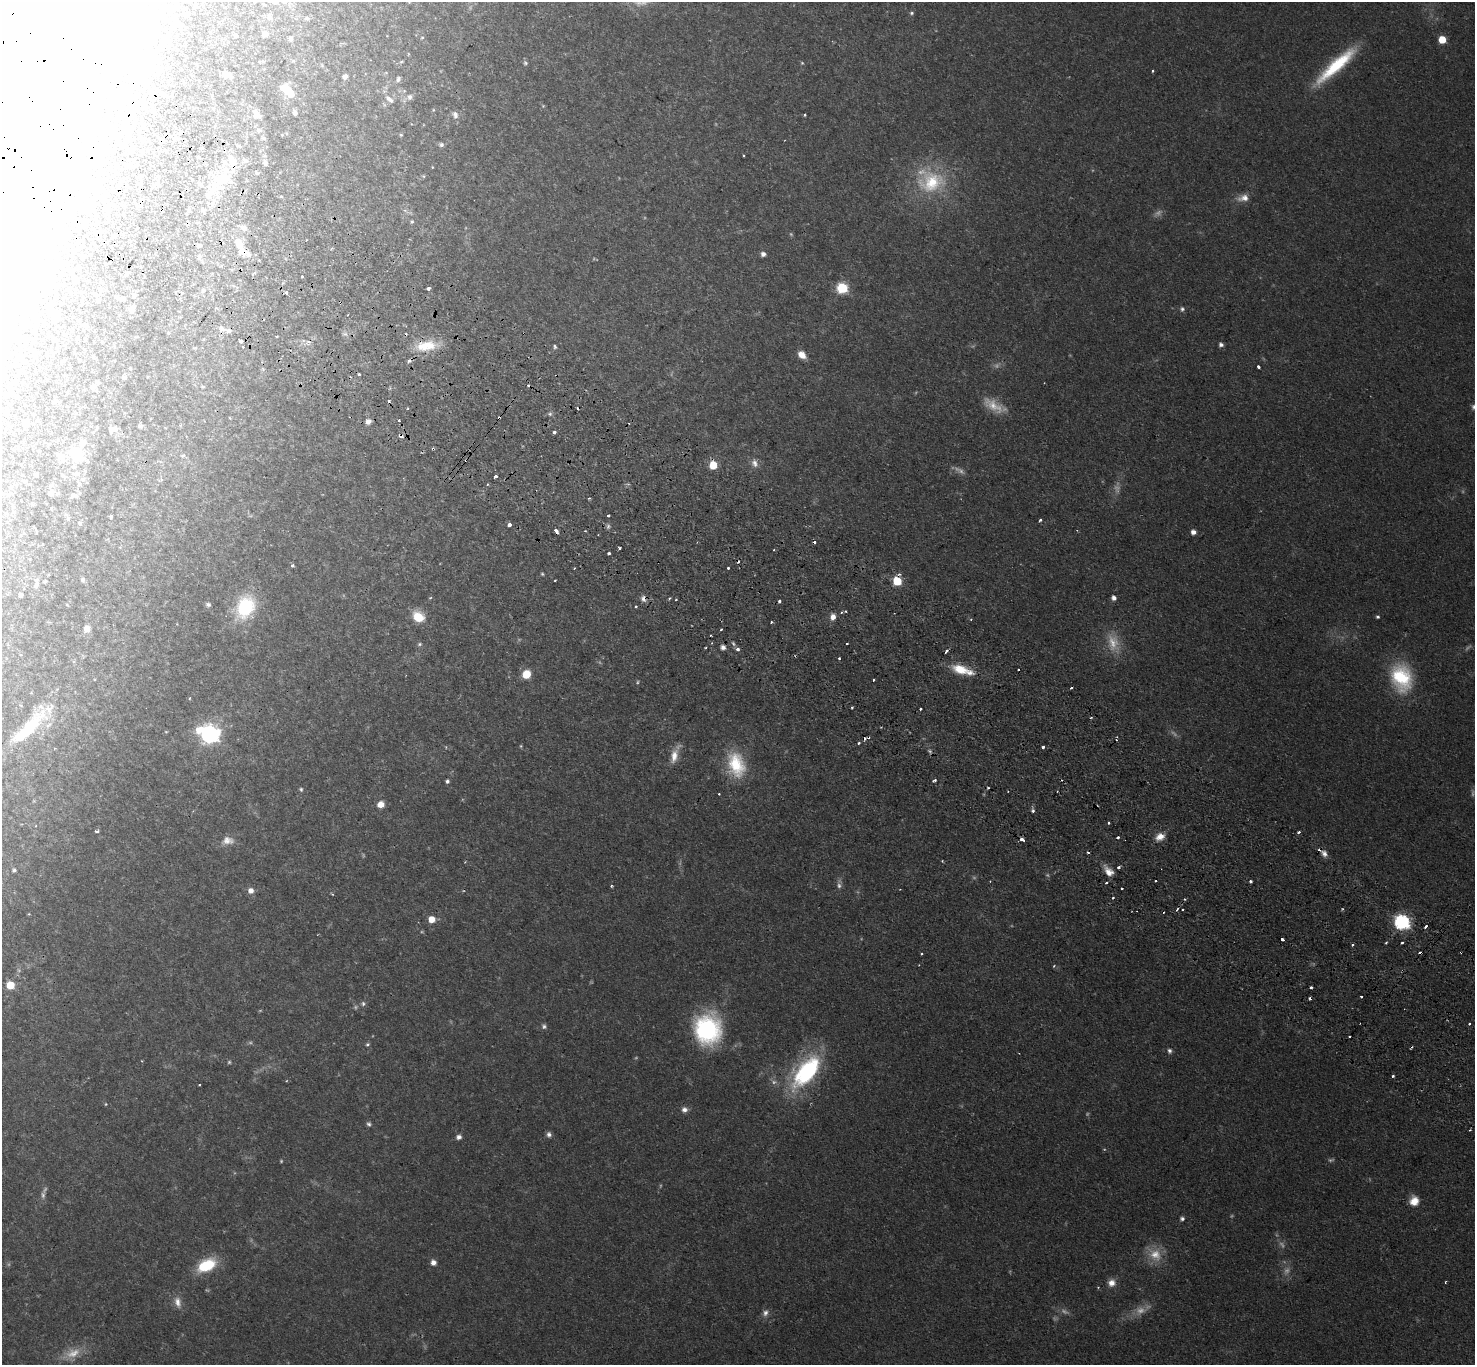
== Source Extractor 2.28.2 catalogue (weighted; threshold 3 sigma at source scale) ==
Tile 11 of 4 x 4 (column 3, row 3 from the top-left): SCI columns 2984-4456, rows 1707-3069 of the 5967 x 5999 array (HDU 1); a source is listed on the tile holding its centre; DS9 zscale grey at full resolution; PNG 1477 x 1367 px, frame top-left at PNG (2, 2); no overlay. Shown black and unused: <1% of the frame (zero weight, under 2 of 3 exposures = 3% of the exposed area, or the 3 px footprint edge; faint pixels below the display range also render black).
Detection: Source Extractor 2.28.2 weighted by HDU 2 'WHT'; one run over the whole footprint, this tile lists its part. Background 0.0825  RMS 0.0069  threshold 0.0309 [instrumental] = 3 sigma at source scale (4.5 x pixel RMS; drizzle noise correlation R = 1.50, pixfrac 1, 0.05/0.05 arcsec/px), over >= 5 px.
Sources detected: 343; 39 too faint to see at this stretch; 31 inside a brighter object's white glare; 35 cosmic-ray / hot-pixel residue — not listed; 9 inside a brighter listed object's ellipse — not listed separately; the other 229 listed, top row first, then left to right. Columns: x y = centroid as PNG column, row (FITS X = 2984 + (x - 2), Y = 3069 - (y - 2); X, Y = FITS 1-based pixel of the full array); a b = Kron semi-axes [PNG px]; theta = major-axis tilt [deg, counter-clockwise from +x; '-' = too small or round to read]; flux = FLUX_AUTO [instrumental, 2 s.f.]
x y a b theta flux
263 4 5 3 - 0.55
912 13 5 4 - 1.1
270 17 7 6 - 2
306 18 6 4 -14 1.2
102 24 5 3 - 0.79
177 24 7 5 -74 1.4
265 34 6 5 - 3.4
236 35 4 4 - 1.3
291 38 5 4 - 1.7
422 38 4 3 - 0.62
1442 40 5 5 - 20
263 61 5 4 - 0.8
401 62 5 3 - 0.7
525 63 7 6 - 1.4
1336 66 56 12 42 47
1152 71 3 3 - 1.1
227 75 8 5 -19 4.2
345 77 5 5 - 2.9
398 79 6 5 - 2.1
289 92 22 12 -49 13
410 97 7 7 - 2.4
388 98 7 6 - 2.4
543 106 5 4 - 0.78
433 110 4 4 - 0.72
295 113 7 6 - 2.1
257 115 14 9 -60 5.7
455 115 11 7 -71 3.7
805 115 3 3 - 1.4
259 130 6 6 - 2
282 135 4 4 - 0.68
401 135 4 3 - 0.85
263 138 6 4 -16 1.3
162 140 5 4 - 2.1
441 145 6 6 - 1.8
743 155 3 2 - 0.77
198 157 3 3 - 0.8
265 162 8 6 -61 2.3
432 167 3 2 - 0.43
9 168 30 11 53 15
257 173 4 4 - 0.95
423 176 5 4 - 0.86
222 180 33 13 44 35
931 182 41 31 11 49
281 196 5 3 - 0.7
1243 198 17 9 9 6.5
203 210 6 3 -77 1.1
412 221 5 5 - 1.1
244 228 7 6 - 2.7
199 245 6 4 47 1.1
239 245 12 7 -65 8.2
763 254 6 5 - 2.8
199 256 7 5 73 1.4
126 274 5 3 - 5
428 288 3 3 - 4
842 288 6 6 - 57
286 292 3 3 - 5.8
182 293 3 3 - 1.2
134 296 6 5 - 1.7
123 299 8 5 -12 2.6
99 301 5 3 - 0.55
132 309 7 7 - 3.6
1182 309 6 6 - 1.7
53 313 10 6 -74 3
222 328 9 7 -72 2.9
229 331 6 5 - 2
168 333 5 5 - 0.81
277 336 3 2 - 0.75
241 342 3 3 - 4.1
1221 344 5 5 - 2.4
427 345 29 12 7 20
555 346 5 4 - 1.1
243 347 3 2 - 1.4
47 354 4 3 - 0.71
802 355 9 7 -44 7
1258 367 3 3 - 2.7
130 369 4 3 - 0.69
359 374 3 3 - 1.7
124 378 6 5 - 1.4
97 383 6 5 - 1.2
203 386 5 3 - 0.68
93 387 7 5 -54 2.6
56 401 6 5 - 1.4
1474 407 7 6 - 2.5
230 418 4 3 - 0.44
399 420 3 3 - 1.5
368 421 7 6 - 3.6
25 423 6 5 - 3.8
181 425 5 3 - 0.78
140 426 4 4 - 2
113 429 9 6 9 3.3
555 432 3 3 - 2.9
401 436 4 4 - 3.3
82 444 27 9 55 9.9
183 455 5 5 - 1.3
78 456 13 9 -23 18
61 457 9 7 -47 8
466 460 2 2 - 0.59
754 463 12 8 -68 4.2
713 465 6 6 - 16
74 467 6 5 - 1.2
76 473 9 6 14 2.5
36 474 4 3 - 1.2
64 476 7 5 -40 1.3
495 476 3 3 - 5.8
83 479 6 6 - 1.8
52 484 6 5 - 1.3
79 484 8 6 -74 1.6
51 493 7 7 - 3.1
58 493 6 3 20 0.84
74 495 10 6 -21 2.2
589 498 3 3 - 0.75
608 515 3 3 - 2
111 517 3 3 - 1.1
68 518 7 6 - 1.6
1040 520 3 3 - 2.1
79 523 7 6 - 1.4
509 525 4 4 - 4.7
608 526 8 6 -88 1.7
556 531 5 3 - 5.5
1193 532 5 5 - 4
21 535 5 3 - 0.57
620 548 3 3 - 3.2
609 554 3 3 - 5.6
292 565 3 3 - 1.8
574 568 3 2 - 0.62
728 568 3 3 - 2.7
83 579 6 5 - 1.5
555 580 3 2 - 0.72
45 581 4 3 - 0.73
897 581 6 5 - 33
36 584 15 6 79 3.2
21 595 4 4 - 2.1
1114 598 5 4 - 3.5
643 599 9 6 -76 3.3
779 601 3 3 - 1.9
208 604 6 5 - 1.5
245 607 23 16 63 51
845 611 3 3 - 0.95
418 617 14 12 -36 13
833 617 7 6 - 4.7
1378 617 4 4 - 1.2
971 620 3 3 - 0.8
771 622 3 3 - 1.1
87 629 6 5 - 6.8
721 629 3 2 - 1.1
733 643 7 4 -63 1.4
420 644 6 5 - 1.2
706 647 2 2 - 0.8
723 647 6 5 - 2.7
738 649 3 3 - 7.5
839 658 3 3 - 1
960 669 20 10 -14 17
526 674 7 6 - 16
1401 678 32 23 -75 49
874 680 3 3 - 3.1
852 707 3 2 - 0.99
921 709 3 3 - 2
29 728 60 16 52 43
166 732 5 3 - 0.56
210 734 9 7 -21 350
859 743 3 3 - 2.7
521 746 4 4 - 0.75
1043 747 3 3 - 3
674 756 20 9 77 8.5
736 765 33 21 -73 33
934 780 4 3 - 2.6
447 781 4 4 - 1.8
301 789 5 4 - 1.1
719 794 3 2 - 0.77
381 804 8 7 - 5.5
1033 811 5 3 - 2.2
1108 823 3 3 - 1.2
96 831 4 3 - 2.7
1299 832 3 2 - 1.4
1160 837 12 9 26 6.6
227 840 18 11 7 6.8
1022 840 4 3 - 5.4
1324 854 8 7 - 3.4
942 861 3 3 - 0.55
465 862 3 3 - 0.52
1119 867 3 3 - 2.2
14 870 4 4 - 1.6
1109 871 14 8 -49 6.7
1156 881 3 2 - 0.93
1250 881 3 3 - 1.6
839 885 8 7 - 2.3
611 886 3 3 - 0.87
1122 888 3 2 - 0.92
251 891 7 7 - 4.3
1113 898 3 2 - 1.2
1177 909 4 3 - 1
1183 909 3 3 - 0.81
29 914 4 3 - 0.51
432 919 5 5 - 11
1402 922 7 6 - 180
1426 926 4 3 - 3.5
1282 939 4 3 - 4.8
1386 943 4 3 - 0.89
1352 945 3 3 - 1
922 954 3 3 - 1.1
1054 966 5 4 - 0.82
10 985 5 5 - 23
1311 987 3 3 - 1.5
1361 997 3 2 - 1.1
1310 998 4 3 - 2.7
363 1004 7 6 - 1.8
1469 1024 3 3 - 1.1
544 1026 7 6 - 1.8
707 1029 31 27 -89 86
1349 1036 2 2 - 0.95
368 1044 6 5 - 1.3
1169 1051 6 6 - 1.9
806 1072 43 20 50 85
1393 1076 3 3 - 3.2
199 1085 3 2 - 0.67
106 1104 4 4 - 0.64
684 1110 8 7 - 3.3
369 1124 6 6 - 1.6
549 1134 6 6 - 2.4
459 1137 6 6 - 2.6
43 1195 13 6 88 3
1414 1201 11 10 - 8.5
1182 1219 5 4 - 2
433 1262 7 6 - 3.6
206 1265 19 11 26 33
1445 1282 3 2 - 0.67
1112 1283 9 9 - 5.8
178 1302 16 9 -79 6.1
765 1313 10 7 69 3.4
Overlapping masked pixels (flux is a lower limit): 7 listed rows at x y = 162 140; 9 168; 427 345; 401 436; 466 460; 556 531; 643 599
Isophote crosses this tile's border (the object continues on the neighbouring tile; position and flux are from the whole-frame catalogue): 2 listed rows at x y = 9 168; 1474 407